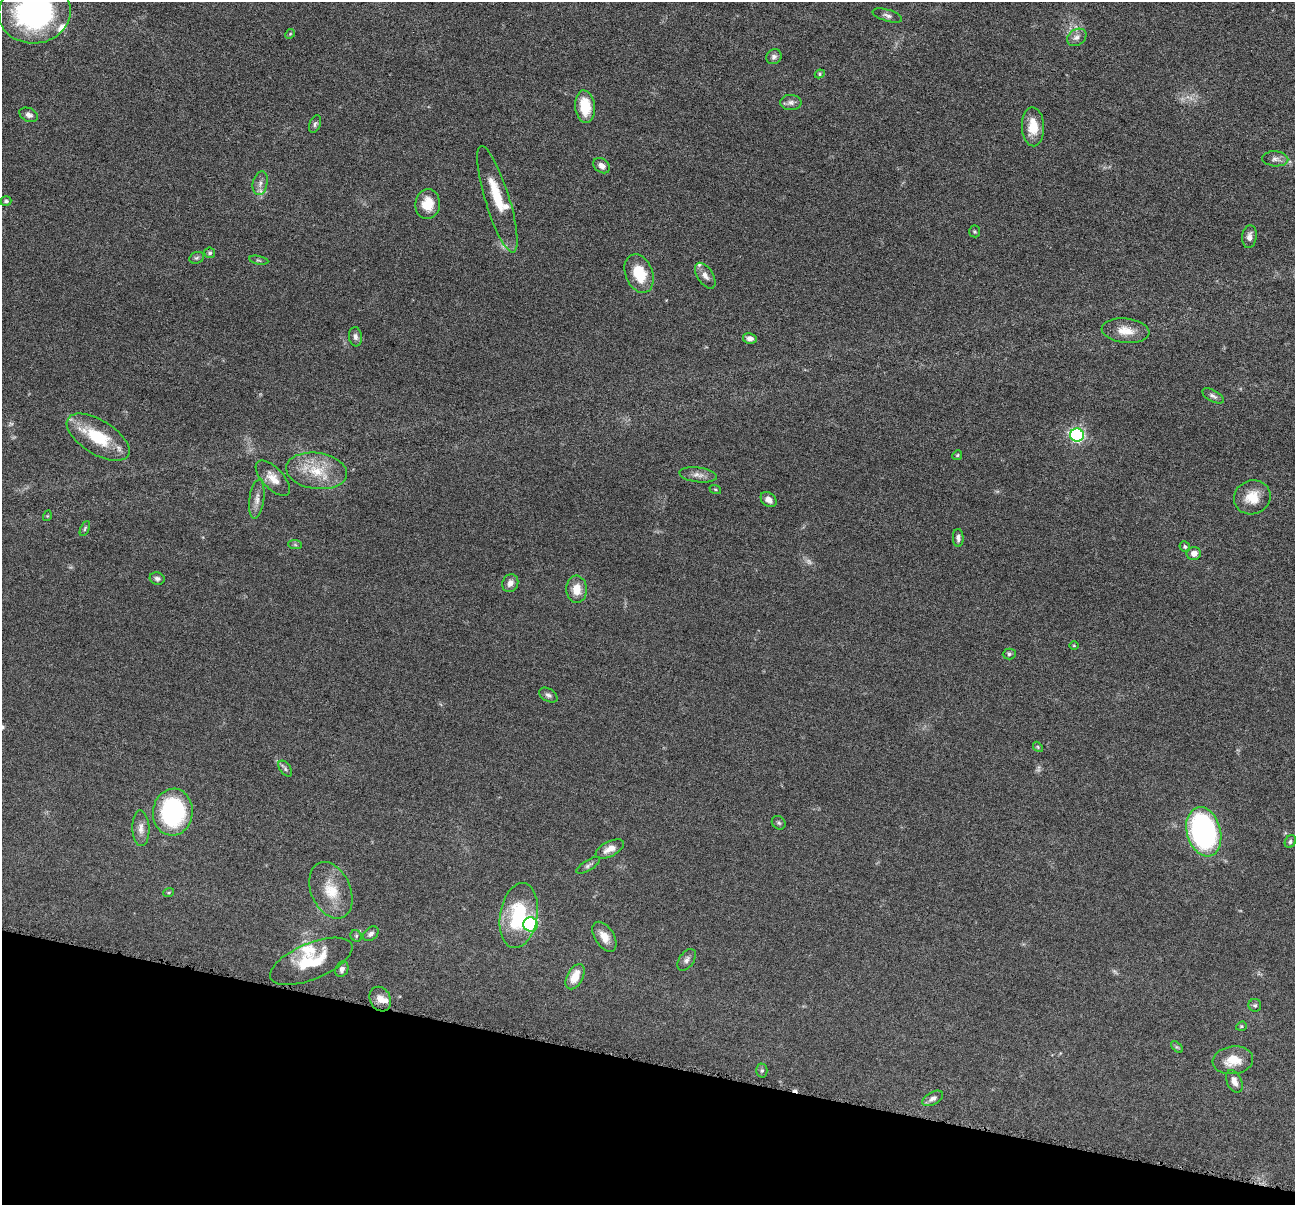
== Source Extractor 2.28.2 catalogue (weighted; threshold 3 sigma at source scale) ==
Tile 15 of 4 x 4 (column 3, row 4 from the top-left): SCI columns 2590-3882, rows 254-1456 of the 5180 x 5196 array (HDU 1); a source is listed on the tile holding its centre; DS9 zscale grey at full resolution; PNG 1297 x 1207 px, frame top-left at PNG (2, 2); each listed source drawn as its Kron ellipse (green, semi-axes under 4 px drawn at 4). Shown black and unused: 12% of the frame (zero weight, under 4 of 8 exposures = <1% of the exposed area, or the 3 px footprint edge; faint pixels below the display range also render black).
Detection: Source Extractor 2.28.2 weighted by HDU 2 'WHT'; one run over the whole footprint, this tile lists its part. Background 0.0365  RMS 0.0033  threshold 0.0134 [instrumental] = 3 sigma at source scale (4.09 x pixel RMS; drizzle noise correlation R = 1.36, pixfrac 0.8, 0.05/0.05 arcsec/px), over >= 5 px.
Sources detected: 90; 4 too faint to see at this stretch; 1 cosmic-ray / hot-pixel residue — neither listed nor drawn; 7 inside a brighter listed object's ellipse — not listed separately; the other 78 listed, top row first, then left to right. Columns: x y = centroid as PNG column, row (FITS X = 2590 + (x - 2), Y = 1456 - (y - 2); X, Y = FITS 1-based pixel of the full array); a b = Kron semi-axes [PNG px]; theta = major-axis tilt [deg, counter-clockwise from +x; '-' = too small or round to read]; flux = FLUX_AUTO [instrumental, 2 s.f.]
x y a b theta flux
35 12 36 31 8 61
887 15 15 5 -17 1.1
290 34 5 4 - 0.33
1077 37 10 8 33 1.5
774 57 8 7 - 1.1
820 74 5 4 - 0.37
791 103 11 7 0 1.3
585 107 16 10 -84 8.3
29 115 10 6 -24 1.3
315 124 9 5 67 0.7
1033 127 19 11 -87 5.8
1275 159 13 7 -3 1.5
602 166 9 6 -35 1.7
260 183 12 7 78 1.7
497 199 55 12 -73 9.8
6 201 5 5 - 0.57
428 204 15 12 83 5.9
975 231 6 5 - 0.49
1249 237 11 7 83 1.5
210 253 5 5 - 0.61
197 258 7 5 20 0.61
259 260 9 3 -11 0.42
639 273 20 13 -68 9.5
705 276 14 8 -57 1.9
1125 331 24 12 -6 4.8
355 337 9 6 -82 1.2
750 338 7 5 -13 1.4
1213 396 12 5 -29 0.99
1077 435 7 6 - 61
98 437 35 17 -32 14
957 455 5 4 - 0.37
317 471 31 18 -8 10
698 475 19 7 -7 2
273 478 22 10 -46 4
715 489 6 4 -19 0.37
1252 497 18 17 - 5.7
257 499 20 7 83 2.1
769 500 9 6 -41 1.6
47 516 5 3 - 0.25
85 528 8 4 64 0.46
958 538 9 5 -88 0.95
295 545 7 4 -2 0.5
1185 547 5 5 - 0.55
1194 554 7 6 - 1.9
157 579 7 6 - 0.88
510 583 9 7 67 1.8
577 589 13 10 -86 4.7
1074 646 5 3 - 0.26
1009 654 6 5 - 0.58
548 695 10 6 -31 0.89
1038 747 5 4 - 0.41
285 769 9 5 -54 0.7
173 812 23 20 84 35
779 823 7 6 - 0.61
141 828 18 8 -87 2.3
1204 832 25 17 -75 74
1290 842 7 5 62 0.63
610 849 15 7 27 3
588 865 13 5 31 0.94
331 890 30 19 -66 8.6
169 892 5 3 - 0.31
519 915 33 18 80 21
530 924 7 7 - 31
371 934 9 6 40 0.92
356 936 6 5 - 0.5
604 937 16 9 -57 3.3
687 960 12 7 54 1.2
311 961 44 18 22 12
342 969 8 6 63 1.2
575 977 13 8 62 5.1
380 999 13 10 -62 2.5
1255 1005 6 6 - 0.62
1241 1026 5 4 - 0.38
1177 1047 7 4 -43 0.42
1233 1060 20 14 7 5.7
762 1070 7 5 90 0.64
1234 1081 12 7 -64 1.9
933 1098 11 6 29 1.3
Isophote crosses this tile's border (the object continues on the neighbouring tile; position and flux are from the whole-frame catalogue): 1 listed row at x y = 35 12